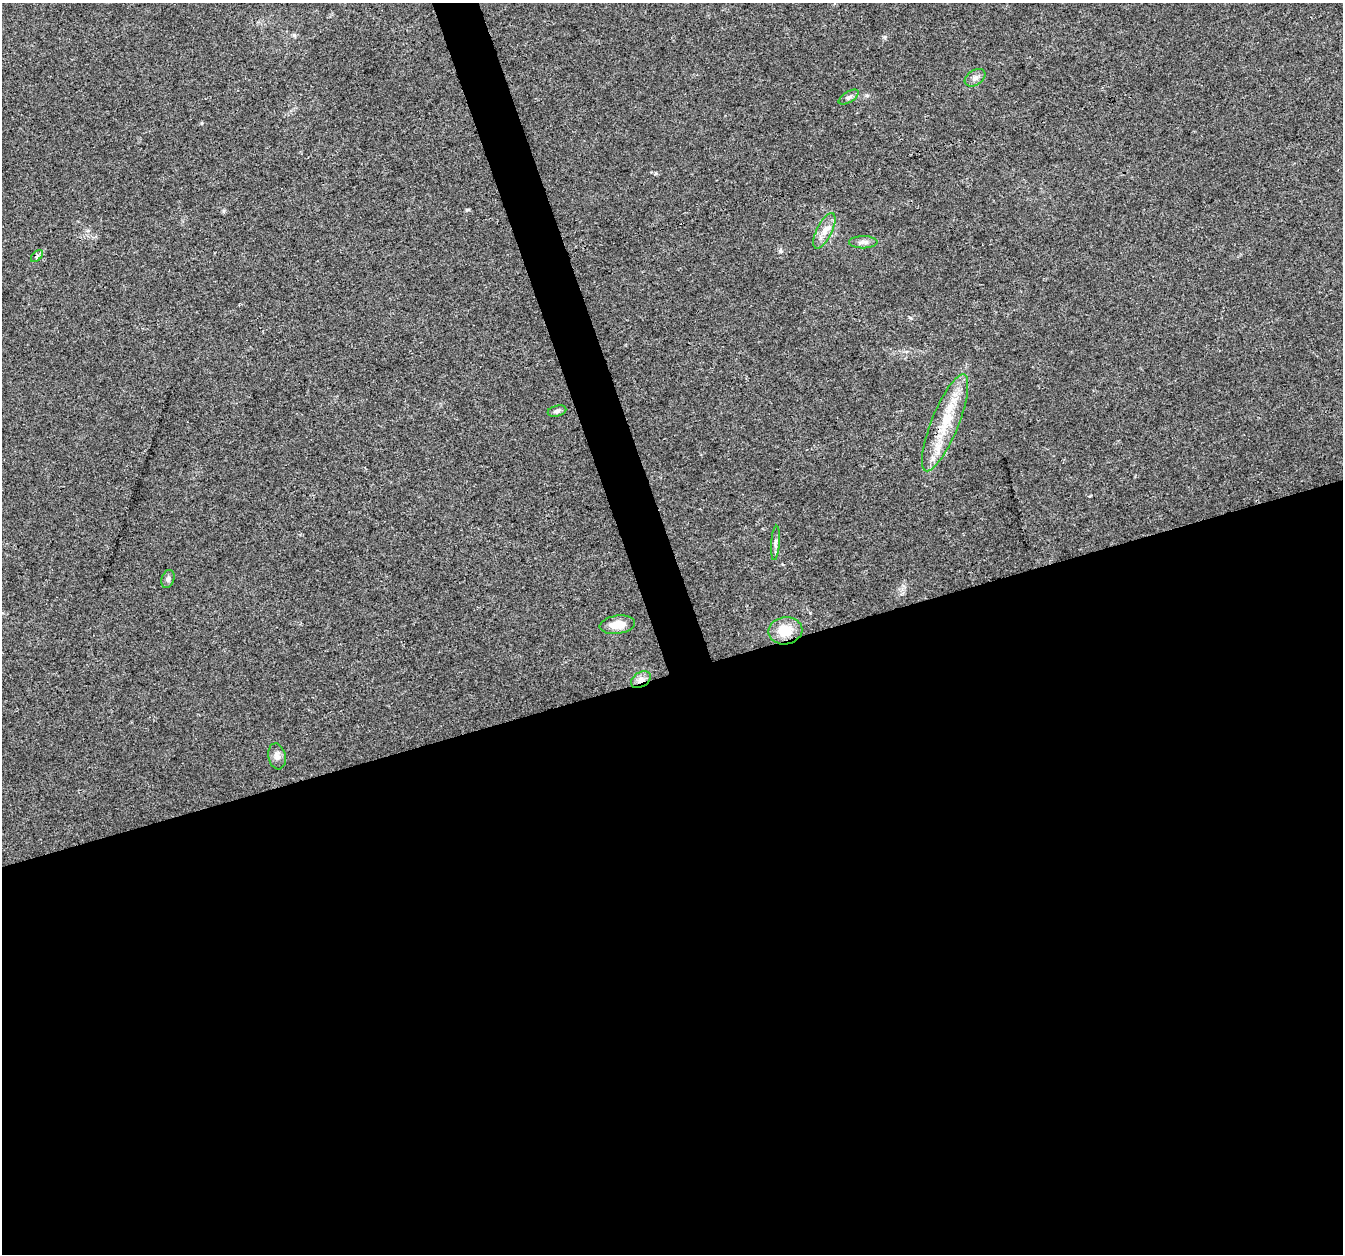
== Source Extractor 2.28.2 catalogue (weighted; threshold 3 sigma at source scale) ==
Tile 15 of 4 x 4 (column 3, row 4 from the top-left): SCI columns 2682-4022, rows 63-1314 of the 5363 x 5188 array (HDU 1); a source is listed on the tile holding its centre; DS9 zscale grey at full resolution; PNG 1345 x 1256 px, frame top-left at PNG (2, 3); each listed source drawn as its Kron ellipse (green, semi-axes under 4 px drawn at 4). Shown black and unused: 48% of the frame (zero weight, under 3 of 4 exposures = <1% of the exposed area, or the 3 px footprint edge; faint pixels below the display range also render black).
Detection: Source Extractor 2.28.2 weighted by HDU 2 'WHT'; one run over the whole footprint, this tile lists its part. Background 0.0182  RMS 0.0028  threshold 0.0128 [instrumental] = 3 sigma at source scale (4.5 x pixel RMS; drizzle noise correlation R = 1.50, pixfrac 1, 0.0396/0.0396 arcsec/px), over >= 5 px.
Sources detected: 14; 1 inside a brighter listed object's ellipse — not listed separately; the other 13 listed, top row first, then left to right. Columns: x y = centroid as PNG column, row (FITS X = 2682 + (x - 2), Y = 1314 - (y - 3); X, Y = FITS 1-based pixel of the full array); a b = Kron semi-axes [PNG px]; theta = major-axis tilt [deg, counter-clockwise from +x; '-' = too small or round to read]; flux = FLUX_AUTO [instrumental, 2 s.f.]
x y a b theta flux
975 78 11 7 33 1.2
849 97 11 5 32 0.82
824 231 19 7 63 2.6
863 242 14 6 0 1.2
37 256 7 4 46 0.52
557 411 9 5 15 0.77
945 423 52 13 68 12
775 543 17 4 86 1.1
168 579 9 6 71 0.81
617 625 18 9 8 3.9
785 631 17 13 10 5.4
641 680 11 7 34 1.6
277 756 13 8 -78 1.6
Overlapping masked pixels (flux is a lower limit): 1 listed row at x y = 641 680
Unlisted compact peaks at least as high as the median listed source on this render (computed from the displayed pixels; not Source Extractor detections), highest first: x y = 467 210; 885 37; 780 251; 866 95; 202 123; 294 35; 656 173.